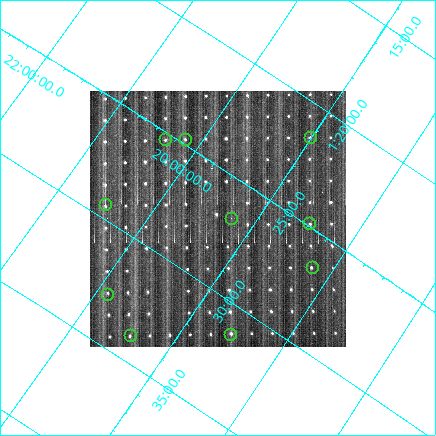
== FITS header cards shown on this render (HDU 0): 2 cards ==
NAXIS1  =                  256 / number of rows
NAXIS2  =                  256 / number of columns

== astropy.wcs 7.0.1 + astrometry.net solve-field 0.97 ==
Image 256 x 256 px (HDU 0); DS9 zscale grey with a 90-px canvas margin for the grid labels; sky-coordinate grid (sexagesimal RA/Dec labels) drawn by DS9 from the SOLVED WCS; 10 Tycho-2 reference stars matched to detected sources circled (green)
Header WCS: none
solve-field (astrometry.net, Tycho-2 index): SOLVED blind (the file carries no WCS)
Solved WCS: RA---TAN-SIP/DEC--TAN-SIP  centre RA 01:27:05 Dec +19:22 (21.77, +19.36 deg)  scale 39.5 x 40.2 arcsec/px (non-square pixels)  FOV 168.7' x 171.6'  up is -56 deg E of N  parity normal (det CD < 0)
(file carries no celestial WCS; the grid is the blind solution)
Tycho-2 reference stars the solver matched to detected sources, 10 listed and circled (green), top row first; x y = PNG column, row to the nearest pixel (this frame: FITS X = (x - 90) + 1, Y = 256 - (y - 91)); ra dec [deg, ICRS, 3 dp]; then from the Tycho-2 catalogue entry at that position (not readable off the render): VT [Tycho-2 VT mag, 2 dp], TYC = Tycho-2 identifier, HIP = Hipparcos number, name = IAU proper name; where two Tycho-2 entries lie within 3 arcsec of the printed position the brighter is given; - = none
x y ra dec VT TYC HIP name
310 137 20.359 +19.019 8.60 1200-525-1 6338 -
165 139 21.329 +20.350 7.90 1203-1916-1 6648 -
185 139 21.195 +20.159 8.22 1203-1230-1 6601 -
105 204 22.346 +20.482 8.02 1204-1168-1 6937 -
231 218 21.674 +19.240 5.62 1201-1724-1 6732 -
309 223 21.225 +18.500 8.61 1200-98-1 6613 -
312 267 21.630 +18.203 8.72 1201-1048-1 6722 -
107 294 23.211 +19.888 9.08 1201-749-1 7206 -
230 334 22.818 +18.540 8.79 1201-290-1 - -
130 335 23.466 +19.429 8.83 1201-567-1 - -